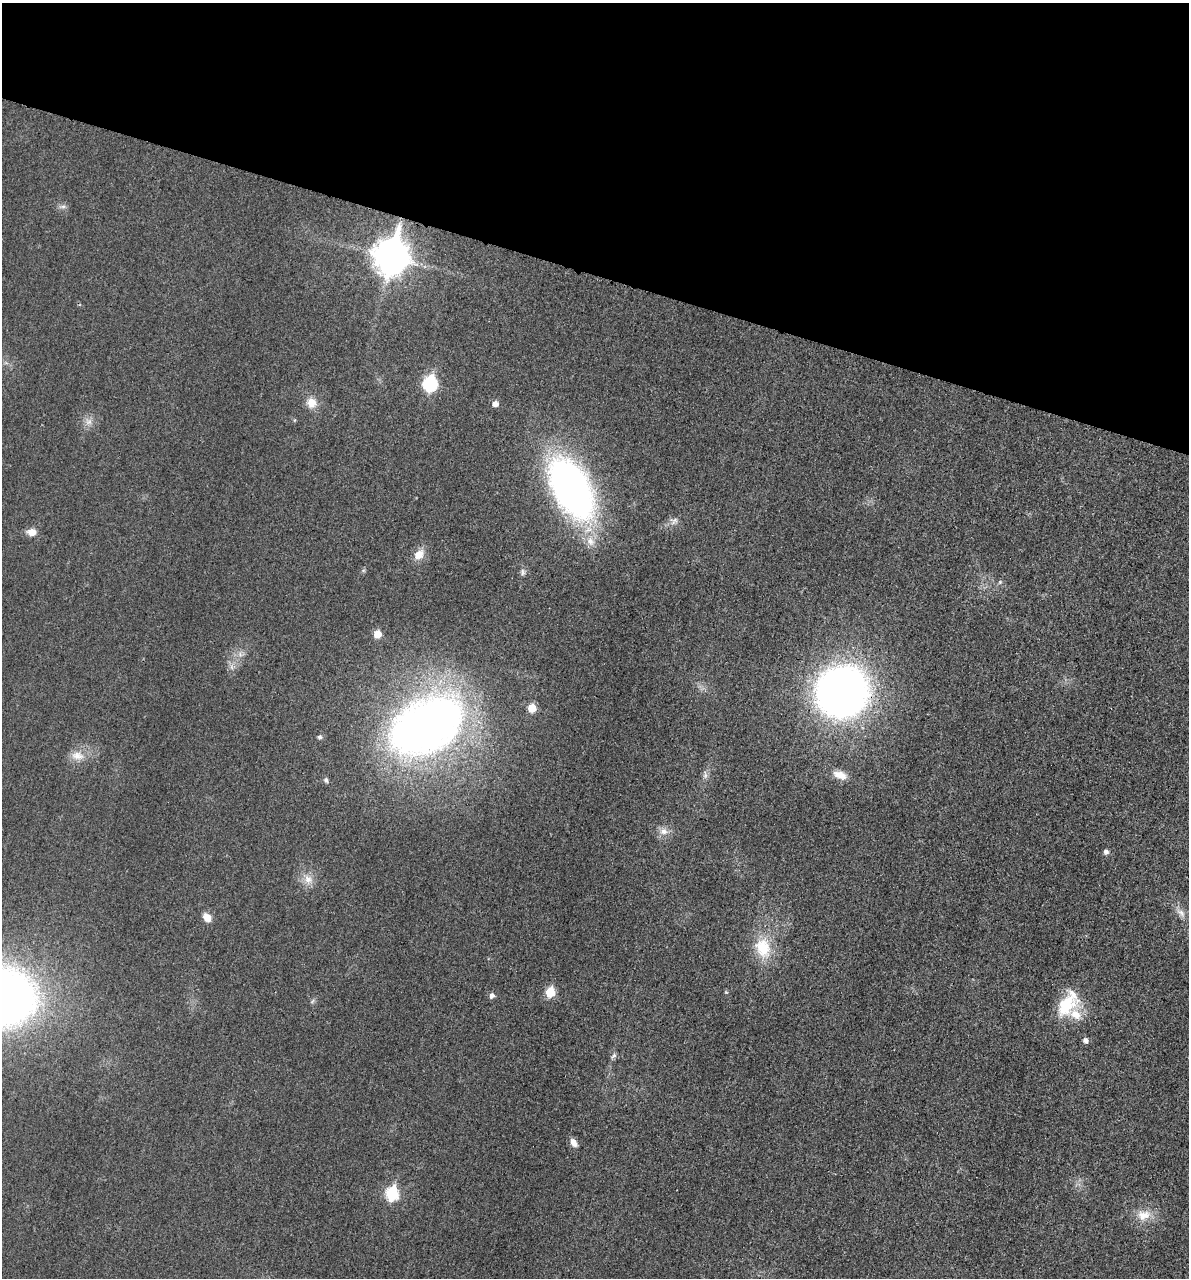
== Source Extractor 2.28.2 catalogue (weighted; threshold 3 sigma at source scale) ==
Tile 2 of 4 x 4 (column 2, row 1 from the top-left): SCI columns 1330-2516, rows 3845-5120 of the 5154 x 5142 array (HDU 1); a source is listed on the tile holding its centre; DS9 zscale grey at full resolution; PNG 1191 x 1280 px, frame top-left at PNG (2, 3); no overlay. Shown black and unused: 21% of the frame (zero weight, under 3 of 4 exposures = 2% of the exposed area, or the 3 px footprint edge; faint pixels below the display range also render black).
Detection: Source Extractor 2.28.2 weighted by HDU 2 'WHT'; one run over the whole footprint, this tile lists its part. Background 0.0179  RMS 0.0055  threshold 0.0248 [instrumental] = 3 sigma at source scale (4.5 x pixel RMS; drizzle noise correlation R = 1.50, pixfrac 1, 0.05/0.05 arcsec/px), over >= 5 px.
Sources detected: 38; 1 inside a brighter listed object's ellipse — not listed separately; the other 37 listed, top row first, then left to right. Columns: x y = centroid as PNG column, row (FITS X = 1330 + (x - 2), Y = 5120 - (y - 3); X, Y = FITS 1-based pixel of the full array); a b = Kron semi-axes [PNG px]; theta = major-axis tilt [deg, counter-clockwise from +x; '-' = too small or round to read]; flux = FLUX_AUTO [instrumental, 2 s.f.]
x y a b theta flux
63 207 9 4 8 1.4
391 256 13 11 77 1100
430 384 8 7 - 77
311 403 14 12 -68 6.8
495 404 5 5 - 3.4
89 422 10 8 14 3.2
571 489 49 27 -61 300
674 521 12 9 32 2.9
32 532 10 8 -5 4.9
590 541 14 11 -61 6.2
419 554 15 11 46 6.3
523 572 9 6 -80 1.5
1000 582 6 4 47 0.79
377 634 6 6 - 9.2
232 667 7 5 -89 1.6
842 692 42 38 45 380
532 708 5 5 - 13
427 726 71 45 29 390
320 737 6 5 - 1.2
77 756 19 11 -13 6.9
705 775 11 6 88 2.1
840 775 18 10 -19 6.8
326 780 8 6 -62 1.3
663 831 11 9 -3 4.1
1106 852 5 5 - 2
308 879 14 11 -57 5.7
1181 913 15 7 -44 3.5
207 917 13 9 -53 4.3
763 948 29 21 -76 21
550 992 6 5 - 23
492 995 6 5 - 2.3
1067 1004 33 18 54 27
1085 1040 6 5 - 2.4
614 1056 9 5 38 1.3
574 1143 11 7 -60 3.4
392 1194 7 6 - 55
1144 1215 20 14 12 9.1
Overlapping masked pixels (flux is a lower limit): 2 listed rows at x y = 391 256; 842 692